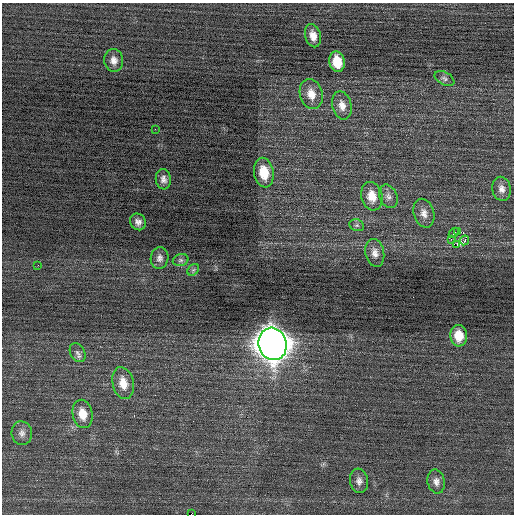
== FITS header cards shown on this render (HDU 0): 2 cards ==
NAXIS1  =                  512 / Axis length
NAXIS2  =                  512 / Axis length

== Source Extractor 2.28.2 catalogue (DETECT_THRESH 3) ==
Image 512 x 512 px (HDU 0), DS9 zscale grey, 1 PNG px = 1 image px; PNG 516 x 516 px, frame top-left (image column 1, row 512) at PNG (2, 3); each listed source drawn as its Kron ellipse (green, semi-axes under 4 px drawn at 4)
Background 0.0222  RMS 0.68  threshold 2.04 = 3 sigma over >= 5 px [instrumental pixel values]
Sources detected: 34; all 34 listed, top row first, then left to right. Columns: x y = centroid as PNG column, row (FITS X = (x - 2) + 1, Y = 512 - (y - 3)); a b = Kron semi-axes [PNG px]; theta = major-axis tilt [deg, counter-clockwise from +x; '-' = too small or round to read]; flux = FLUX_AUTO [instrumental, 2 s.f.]
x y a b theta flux
313 36 12 8 -75 400
114 60 11 9 -83 320
337 62 10 7 -78 970
444 78 11 6 -28 140
311 94 15 11 -74 620
342 105 14 9 -77 420
155 129 2 2 - 32
264 173 15 10 -80 1100
163 179 10 7 -84 240
501 189 12 9 -79 300
372 196 14 10 -75 700
388 196 12 8 -66 250
424 213 15 10 -74 370
138 222 8 7 - 230
357 225 7 5 -19 110
458 231 2 2 - 560
454 233 6 4 43 55
451 239 2 2 - 230
464 240 5 2 - 68
457 244 4 2 - 86
375 253 14 9 -79 320
159 258 11 8 80 230
181 260 8 6 14 110
38 265 2 2 - 24
193 270 6 5 - 95
459 336 11 8 -86 830
273 344 16 14 -74 85000
78 353 10 7 -60 190
123 383 16 10 -77 650
82 414 14 10 -78 690
22 433 12 10 -80 270
359 481 12 9 -82 260
436 481 12 8 -79 270
191 514 2 2 - 740
At the frame edge (FLAGS 8, measured only in part): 1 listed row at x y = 191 514